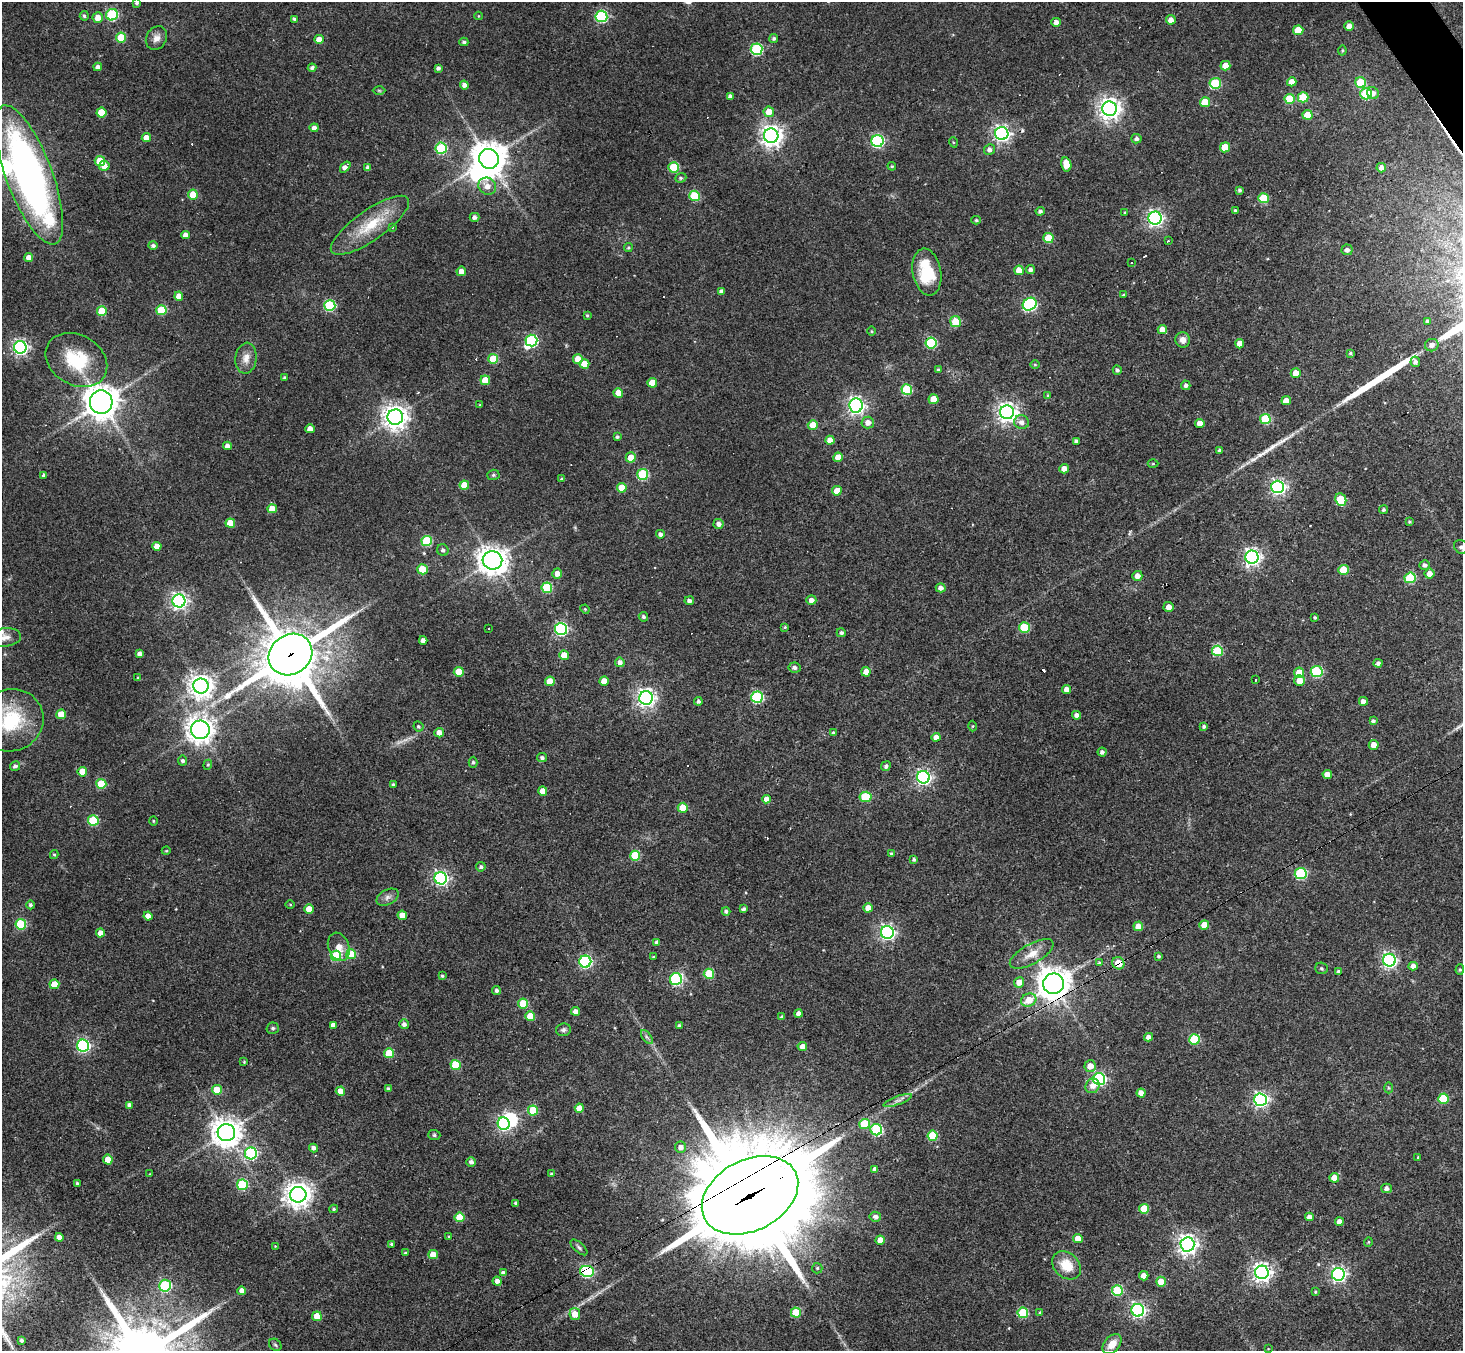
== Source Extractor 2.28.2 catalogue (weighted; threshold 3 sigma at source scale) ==
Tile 10 of 4 x 4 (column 2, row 3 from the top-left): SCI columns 1463-2923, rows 1640-2988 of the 5846 x 5839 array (HDU 1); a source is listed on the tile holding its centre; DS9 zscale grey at full resolution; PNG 1465 x 1353 px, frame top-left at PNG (2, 2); each listed source drawn as its Kron ellipse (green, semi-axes under 4 px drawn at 4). Shown black and unused: <1% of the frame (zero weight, under 3 of 4 exposures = <1% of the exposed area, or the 3 px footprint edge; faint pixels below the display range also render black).
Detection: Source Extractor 2.28.2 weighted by HDU 2 'WHT'; one run over the whole footprint, this tile lists its part. Background 0.0766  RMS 0.0057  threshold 0.0257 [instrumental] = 3 sigma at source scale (4.5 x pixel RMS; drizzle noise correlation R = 1.50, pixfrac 1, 0.05/0.05 arcsec/px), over >= 5 px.
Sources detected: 394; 1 too faint to see at this stretch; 4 inside a brighter object's white glare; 9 cosmic-ray / hot-pixel residue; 2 long thin detections or spike segments (spike, bleed or trail) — neither listed nor drawn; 2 inside a brighter listed object's ellipse — not listed separately; the other 376 listed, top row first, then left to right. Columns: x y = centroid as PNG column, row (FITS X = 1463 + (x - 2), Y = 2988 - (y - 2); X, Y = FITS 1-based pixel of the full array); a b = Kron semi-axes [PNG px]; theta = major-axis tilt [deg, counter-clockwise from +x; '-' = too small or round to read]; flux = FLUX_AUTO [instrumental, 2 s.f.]
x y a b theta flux
137 3 3 3 - 0.99
112 15 6 5 - 55
84 16 5 4 - 0.96
478 16 4 3 - 0.41
601 16 6 5 - 62
98 17 5 5 - 5.6
294 19 4 4 - 1.1
1171 20 5 5 - 3.4
1056 22 4 4 - 2.8
1349 26 5 4 - 3.6
1298 30 5 5 - 11
121 37 5 5 - 18
156 38 12 10 60 3.9
774 38 4 4 - 1
319 39 5 4 - 5.9
464 42 4 4 - 1.1
756 49 6 6 - 64
1342 51 5 4 - 0.67
1225 66 5 4 - 7.8
98 67 4 4 - 2.4
312 68 4 4 - 1.5
438 68 4 3 - 1.4
1292 82 4 4 - 6.5
1215 83 5 5 - 38
1361 83 5 5 - 25
464 85 4 4 - 2.5
379 90 6 4 -1 0.72
1373 93 6 5 - 2.8
1366 94 6 5 - 42
730 96 4 4 - 1.6
1303 97 5 5 - 20
1290 99 5 5 - 18
1205 102 5 5 - 14
1109 109 7 7 - 400
769 112 5 5 - 7.2
101 113 5 5 - 13
1307 115 5 5 - 12
314 128 4 4 - 2.6
1002 134 6 6 - 200
771 136 7 7 - 390
146 138 4 4 - 6.3
1136 139 5 4 - 1.7
878 141 6 6 - 83
953 142 5 3 - 0.56
1225 147 5 5 - 12
441 148 5 5 - 45
989 150 5 5 - 2.5
489 159 10 9 - 1100
100 161 5 5 - 17
1066 164 7 5 -76 8.6
104 166 5 5 - 4.4
892 166 4 4 - 0.71
345 167 6 4 52 3.4
674 167 5 5 - 29
368 168 4 4 - 2.1
1381 168 5 4 - 2.9
29 175 74 23 -69 250
681 178 6 4 21 0.9
487 186 9 8 - 4.7
1240 190 4 4 - 1.2
193 194 5 5 - 13
694 196 5 5 - 30
1263 198 5 5 - 26
1235 210 3 3 - 0.57
1040 211 4 4 - 1.4
1125 213 3 3 - 0.53
474 217 5 4 - 1.9
1155 218 6 6 - 180
976 220 4 4 - 0.8
370 225 46 15 35 23
392 227 4 4 - 0.48
186 235 4 4 - 3
1048 238 5 5 - 17
1168 241 3 2 - 1.2
153 245 5 4 - 1.5
628 248 4 4 - 0.76
1347 250 5 5 - 2
29 258 4 4 - 4.8
1132 262 3 3 - 1.1
1030 269 4 4 - 1.6
1019 270 5 4 - 7.8
461 271 5 4 - 3.4
927 272 23 14 -79 23
722 292 4 4 - 2.8
1124 295 4 3 - 0.71
179 296 4 4 - 5.9
1030 304 7 6 - 98
330 305 5 5 - 52
161 310 5 5 - 24
102 311 5 5 - 18
587 315 3 3 - 0.58
1427 321 4 3 - 1
955 322 5 5 - 13
1162 329 4 4 - 5.2
871 331 5 3 - 0.54
1183 340 7 7 - 3.3
531 341 6 6 - 77
931 343 5 5 - 48
1240 344 4 4 - 5.6
1432 345 7 6 - 2.5
20 347 6 6 - 170
1350 353 4 3 - 0.68
246 358 15 10 83 4.9
493 359 5 5 - 18
578 359 5 4 - 7.7
76 360 32 25 -30 31
1415 362 5 4 - 2
584 364 5 5 - 8.6
1035 365 5 3 - 0.54
938 369 4 3 - 0.64
1117 370 4 4 - 1.5
1296 373 5 4 - 6.8
285 378 3 3 - 1
485 380 5 4 - 8.6
652 383 5 5 - 11
1186 385 5 4 - 1.9
907 389 5 5 - 28
618 393 5 4 - 9.4
1048 395 4 3 - 0.64
934 399 5 5 - 11
1286 401 5 4 - 5.4
101 402 12 11 - 880
480 405 4 3 - 0.59
856 406 7 6 - 220
1007 412 7 7 - 310
395 417 8 7 - 520
1265 419 5 5 - 29
868 422 6 6 - 4.1
1021 422 7 6 - 3.1
1200 423 5 4 - 6.1
813 425 5 5 - 7.5
310 429 4 4 - 4.6
617 437 3 3 - 1
830 440 4 4 - 5.9
1076 441 4 4 - 1.5
227 446 4 4 - 3.3
1220 450 4 3 - 0.87
631 457 5 5 - 6.3
838 457 5 4 - 6.6
1153 464 5 3 - 0.55
1064 469 5 4 - 3.7
643 474 5 5 - 48
44 475 4 3 - 1.6
493 475 6 5 - 0.99
562 479 4 3 - 0.88
464 485 5 4 - 9.2
1278 487 6 6 - 150
622 488 5 5 - 10
837 491 5 4 - 6.9
1341 500 6 5 - 26
272 509 5 4 - 8.4
1383 510 4 4 - 1
1409 521 3 3 - 0.66
230 523 5 4 - 11
719 524 5 5 - 2.5
660 534 4 4 - 1.7
427 541 5 5 - 35
157 546 4 4 - 6
1461 547 8 6 -43 2
443 550 6 5 - 1.7
1252 557 6 6 - 230
492 560 10 9 - 630
1425 565 5 5 - 1.8
422 569 5 5 - 15
1344 570 5 5 - 18
557 573 5 5 - 3.8
1429 574 5 5 - 3.9
1137 576 5 5 - 4
1410 578 5 5 - 38
547 588 5 5 - 37
941 588 5 4 - 2.8
811 600 5 4 - 3.3
179 601 6 6 - 200
689 601 5 4 - 1.8
1169 607 5 5 - 3.5
585 609 5 4 - 0.59
643 617 5 4 - 1.3
1315 617 3 3 - 0.9
785 627 3 3 - 0.66
489 628 3 3 - 2.2
1024 628 5 5 - 31
561 629 6 6 - 100
841 633 4 4 - 1.3
5 637 16 9 6 4.2
423 640 4 4 - 2.7
1217 651 5 5 - 32
140 654 4 4 - 2.9
290 654 23 20 35 3000
564 655 5 4 - 8.4
620 662 5 4 - 2.6
1378 663 4 4 - 1.8
794 668 6 5 - 2.1
459 672 5 5 - 9.9
866 672 5 4 - 5
1317 672 6 5 - 51
1299 673 5 5 - 11
138 678 3 3 - 0.75
1256 680 3 3 - 2.3
550 681 5 5 - 10
604 681 4 4 - 6.3
1299 681 5 5 - 5.5
201 686 7 7 - 510
1066 689 4 4 - 3.8
757 697 6 5 - 65
646 698 7 6 - 270
698 701 4 4 - 1.5
1363 701 4 4 - 2.5
61 714 5 5 - 10
1076 715 4 4 - 2.5
10 720 33 31 20 38
1373 721 4 3 - 1.1
418 726 5 4 - 1.1
973 726 5 3 - 0.57
1204 726 4 4 - 1
200 730 9 9 - 490
439 733 5 4 - 4.1
834 733 4 3 - 1.3
936 737 4 4 - 3.7
1374 745 5 5 - 4.9
1102 752 4 4 - 1.7
542 758 5 4 - 1.4
182 761 5 4 - 1.5
473 762 5 4 - 0.97
208 765 5 4 - 0.62
15 766 5 5 - 1.7
886 766 5 4 - 1.3
82 772 5 4 - 8.6
1327 774 5 4 - 4.6
923 777 6 6 - 160
101 784 5 5 - 23
393 785 3 3 - 1.1
543 791 4 4 - 5.2
866 797 6 5 - 25
766 799 4 4 - 3.3
683 808 5 5 - 13
93 820 5 5 - 32
153 821 4 4 - 0.61
166 851 4 3 - 0.47
891 854 4 3 - 0.88
54 855 4 4 - 0.67
635 856 5 5 - 22
914 859 4 4 - 1
481 867 5 4 - 1.4
1301 873 6 5 - 58
441 878 6 6 - 150
388 897 12 7 28 2.6
30 905 4 4 - 1.2
290 905 5 3 - 0.53
868 908 4 4 - 5.7
309 909 5 4 - 8.7
743 909 4 4 - 1.4
726 911 4 4 - 1.3
402 915 5 4 - 5.6
148 916 4 4 - 3.3
21 924 5 5 - 37
1204 925 5 4 - 6.6
1138 926 5 4 - 6.6
887 932 6 6 - 160
100 933 4 4 - 5
657 942 4 4 - 1.6
339 947 14 10 -70 5.4
351 954 5 5 - 16
1032 954 24 10 29 7.3
336 956 5 5 - 36
1159 956 4 4 - 0.98
653 957 3 3 - 0.5
1389 960 6 6 - 160
585 962 6 6 - 81
1099 963 4 4 - 0.82
1118 963 6 6 - 9.9
1413 966 4 4 - 3.2
1322 968 6 5 - 0.86
1460 969 5 4 - 0.76
1338 971 4 4 - 1.2
709 974 5 5 - 23
442 976 3 3 - 0.86
676 979 6 6 - 72
1019 982 5 5 - 5.6
54 984 5 4 - 12
1053 984 10 10 - 840
496 990 4 4 - 1.4
1029 1000 8 6 26 8.5
523 1004 5 5 - 19
575 1011 4 4 - 3.2
799 1014 4 4 - 2.8
530 1016 5 5 - 13
782 1017 4 4 - 1.5
404 1024 5 5 - 2
333 1025 4 4 - 2.6
679 1025 3 3 - 1.2
273 1028 6 5 - 1.1
563 1030 7 6 - 1.4
647 1037 8 4 -52 1.3
1149 1037 4 4 - 2.8
1194 1039 5 5 - 31
83 1046 6 6 - 110
802 1046 4 4 - 3.4
389 1053 5 5 - 18
244 1062 4 4 - 0.61
456 1065 5 5 - 24
1090 1066 6 5 - 4.9
1099 1079 6 6 - 110
1092 1086 7 7 - 3.3
1388 1088 5 3 - 0.6
388 1089 4 3 - 1.4
217 1090 5 5 - 16
340 1091 5 4 - 6.1
1141 1093 4 4 - 4.5
1443 1099 5 5 - 26
898 1100 15 3 20 2.2
1260 1100 6 6 - 160
129 1105 4 4 - 1.9
579 1108 4 4 - 5.1
533 1110 5 5 - 17
504 1124 6 6 - 96
864 1124 5 5 - 19
876 1130 6 5 - 58
226 1133 9 8 - 780
434 1135 6 5 - 0.95
933 1136 5 5 - 23
681 1147 5 5 - 2.9
314 1148 4 4 - 2.4
251 1153 6 6 - 75
1418 1157 4 3 - 0.55
108 1159 5 4 - 9.7
471 1162 5 4 - 2
875 1169 4 4 - 2.5
150 1174 2 2 - 0.32
551 1174 4 3 - 0.58
1334 1178 5 4 - 8.7
77 1183 3 3 - 0.74
242 1185 5 5 - 42
1387 1188 5 5 - 2.2
298 1195 8 8 - 590
750 1195 51 35 27 12000
516 1203 3 3 - 1.1
334 1209 4 4 - 0.85
1144 1209 5 5 - 17
875 1216 6 5 - 1.9
459 1217 5 5 - 15
1309 1217 4 4 - 2.8
1339 1222 4 4 - 3.3
59 1237 4 4 - 3.3
449 1237 4 3 - 0.64
1078 1238 5 4 - 5.2
880 1240 4 4 - 5.1
1368 1242 5 3 - 0.51
391 1244 3 3 - 0.81
1187 1244 7 7 - 310
275 1246 3 2 - 0.39
579 1247 10 5 -42 1.4
405 1253 4 3 - 0.92
433 1255 4 4 - 8.1
1066 1265 16 12 -41 12
817 1268 5 5 - 0.91
587 1271 7 5 -11 83
1262 1272 7 7 - 290
503 1273 4 4 - 2
1338 1274 6 6 - 160
1144 1276 4 4 - 3.9
497 1281 4 4 - 2.7
1161 1282 5 5 - 9.2
165 1286 6 6 - 58
242 1291 4 4 - 3.9
1117 1291 5 5 - 36
1315 1292 4 3 - 0.61
1138 1310 6 6 - 160
1040 1312 4 3 - 0.57
796 1313 5 5 - 17
1023 1313 5 5 - 37
575 1314 6 5 - 7.9
317 1316 5 4 - 10
21 1340 3 3 - 1.1
1112 1344 11 7 49 6.3
275 1345 7 5 -44 0.99
1268 1349 4 2 - 0.34
Overlapping masked pixels (flux is a lower limit): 6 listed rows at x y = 931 343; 290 654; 1118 963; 1053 984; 750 1195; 587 1271
Isophote crosses this tile's border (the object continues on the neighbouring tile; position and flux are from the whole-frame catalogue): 4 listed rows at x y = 137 3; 1461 547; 5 637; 10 720